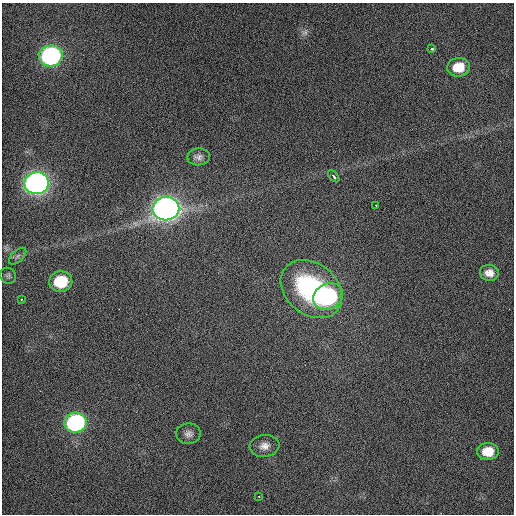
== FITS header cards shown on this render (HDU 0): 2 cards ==
NAXIS1  =                  512 / Axis length
NAXIS2  =                  512 / Axis length

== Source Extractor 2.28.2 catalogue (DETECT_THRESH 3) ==
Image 512 x 512 px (HDU 0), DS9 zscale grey, 1 PNG px = 1 image px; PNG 516 x 516 px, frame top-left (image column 1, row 512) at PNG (2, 3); each listed source drawn as its Kron ellipse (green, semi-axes under 4 px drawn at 4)
Background 448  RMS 2.2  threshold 6.68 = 3 sigma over >= 5 px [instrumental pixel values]
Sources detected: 20; all 20 listed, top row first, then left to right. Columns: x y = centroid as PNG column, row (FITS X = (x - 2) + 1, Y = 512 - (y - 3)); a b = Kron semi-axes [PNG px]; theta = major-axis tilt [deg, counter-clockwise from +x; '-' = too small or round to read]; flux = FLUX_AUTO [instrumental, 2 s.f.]
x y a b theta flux
432 48 3 3 - 570
51 56 12 10 8 33000
459 67 11 9 8 2900
199 157 11 8 3 660
334 176 7 3 -49 330
37 183 12 11 - 87000
376 205 2 2 - 98
166 209 13 11 9 120000
18 256 11 5 43 520
489 273 9 8 - 1100
8 276 8 7 - 410
61 282 11 10 - 7500
311 289 34 25 -39 21000
328 296 15 12 28 19000
21 300 3 3 - 160
76 423 11 10 - 30000
188 434 12 10 -1 880
264 446 15 11 7 1300
488 452 10 8 0 2900
259 496 2 2 - 110